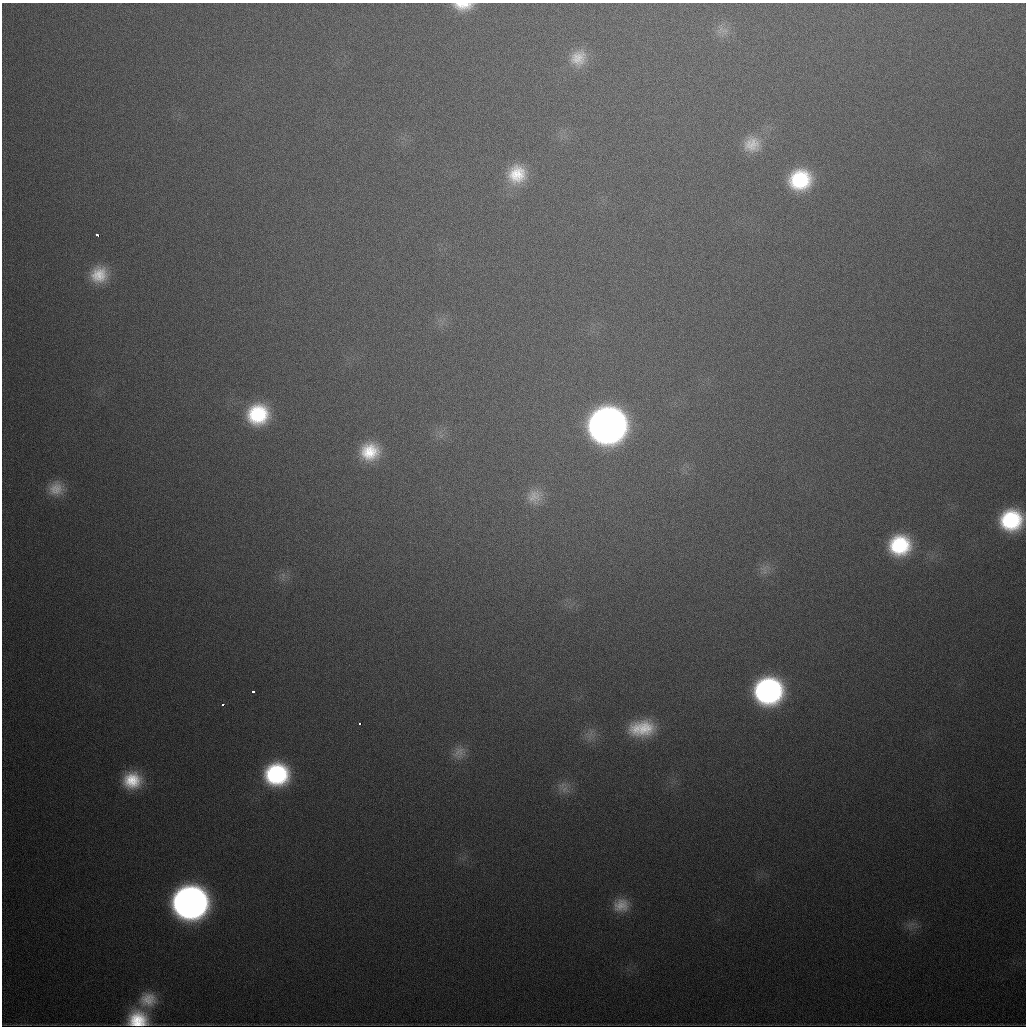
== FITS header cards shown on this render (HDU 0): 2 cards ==
NAXIS1  =                 1024
NAXIS2  =                 1024

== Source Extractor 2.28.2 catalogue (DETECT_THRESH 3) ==
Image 1024 x 1024 px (HDU 0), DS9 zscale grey, 1 PNG px = 1 image px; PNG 1028 x 1028 px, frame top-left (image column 1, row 1024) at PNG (2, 3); no overlay
Background 604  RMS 19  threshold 58.5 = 3 sigma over >= 5 px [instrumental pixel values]
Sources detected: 32; all 32 listed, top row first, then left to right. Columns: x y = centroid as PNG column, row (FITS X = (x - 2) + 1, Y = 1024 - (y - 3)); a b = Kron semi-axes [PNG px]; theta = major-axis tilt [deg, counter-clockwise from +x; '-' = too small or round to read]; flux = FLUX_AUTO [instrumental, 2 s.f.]
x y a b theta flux
463 6 22 10 0 2.6e+04
724 31 25 7 6 9.8e+03
578 58 23 20 56 3.3e+04
752 144 24 22 17 3.6e+04
517 174 24 23 - 5.4e+04
800 180 22 20 15 1.1e+05
97 235 4 3 - 1.1e+04
99 275 19 18 - 3.9e+04
258 414 22 21 - 1.0e+05
607 425 24 22 16 1.8e+06
370 452 22 21 - 5.8e+04
56 489 20 18 13 2.7e+04
535 496 20 18 51 2.3e+04
1011 520 20 18 20 1.3e+05
900 545 22 21 - 1.1e+05
764 569 17 12 77 1.3e+04
283 575 7 5 -47 4.1e+03
253 691 3 3 - 6.2e+03
768 691 21 20 - 3.9e+05
223 705 3 3 - 1.1e+04
360 723 3 3 - 8.7e+03
642 728 30 18 7 6.1e+04
590 735 17 13 63 1.4e+04
459 753 19 16 37 1.8e+04
277 774 22 20 5 1.7e+05
132 780 20 18 -3 5.6e+04
562 785 18 11 28 1.4e+04
190 902 23 22 - 1.3e+06
621 905 21 17 9 2.7e+04
911 924 16 6 22 9.0e+03
148 1000 25 21 14 3.9e+04
138 1019 22 18 -2 6.5e+04
At the frame edge (FLAGS 8, measured only in part): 2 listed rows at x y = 463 6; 138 1019